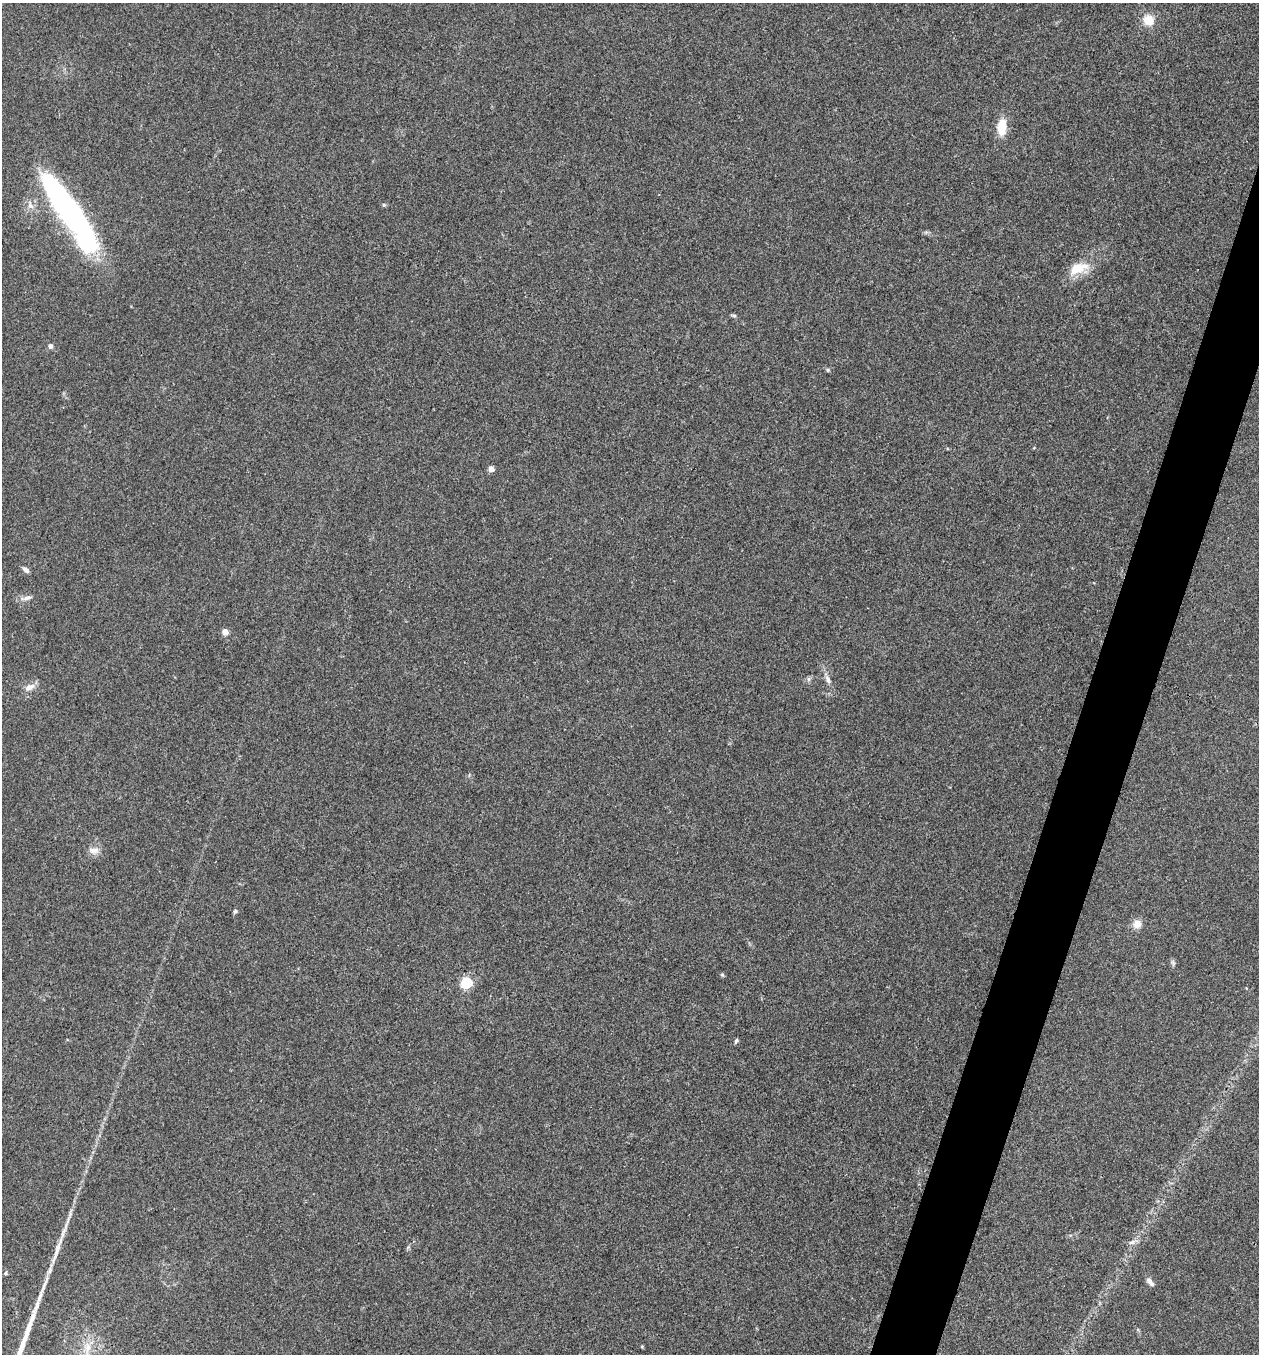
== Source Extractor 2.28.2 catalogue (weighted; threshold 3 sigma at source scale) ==
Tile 10 of 4 x 4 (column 2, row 3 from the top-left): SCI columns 1393-2649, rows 1358-2709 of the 5429 x 5415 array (HDU 1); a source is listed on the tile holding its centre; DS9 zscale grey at full resolution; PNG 1261 x 1356 px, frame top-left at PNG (2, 3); no overlay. Shown black and unused: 4% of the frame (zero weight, under 3 of 4 exposures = <1% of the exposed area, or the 3 px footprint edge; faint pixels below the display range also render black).
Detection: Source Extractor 2.28.2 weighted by HDU 2 'WHT'; one run over the whole footprint, this tile lists its part. Background 0.1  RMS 0.0062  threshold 0.0278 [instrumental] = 3 sigma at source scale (4.5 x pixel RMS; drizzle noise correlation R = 1.50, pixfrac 1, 0.05/0.05 arcsec/px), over >= 5 px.
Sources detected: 28; all 28 listed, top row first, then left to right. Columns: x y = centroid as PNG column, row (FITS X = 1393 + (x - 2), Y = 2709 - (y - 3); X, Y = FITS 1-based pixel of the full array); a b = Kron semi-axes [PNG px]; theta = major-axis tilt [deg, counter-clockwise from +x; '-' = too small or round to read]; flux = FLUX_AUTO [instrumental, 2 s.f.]
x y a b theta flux
1148 20 14 13 - 8.4
1002 127 18 9 86 13
384 205 5 4 - 0.83
30 206 9 6 -48 2.8
70 213 98 21 -57 150
1078 268 27 13 22 13
734 315 8 4 -8 0.94
50 346 6 6 - 1.8
828 370 6 4 -72 0.76
491 469 4 4 - 6.2
26 570 9 5 -36 2
27 598 13 5 17 2.5
225 632 4 4 - 7.2
828 679 12 6 -65 2.9
29 687 15 7 28 3.8
94 850 15 8 2 3.9
235 911 6 5 - 0.93
1137 924 10 10 - 5.2
1173 963 8 4 -53 1.1
722 975 6 4 -2 0.8
466 983 5 5 - 67
736 1041 7 3 65 0.93
1132 1242 9 5 24 1.9
57 1250 13 5 81 3.3
6 1273 5 3 - 0.76
1150 1281 12 6 -50 2.8
44 1286 27 4 68 5.3
88 1347 10 8 47 4.5